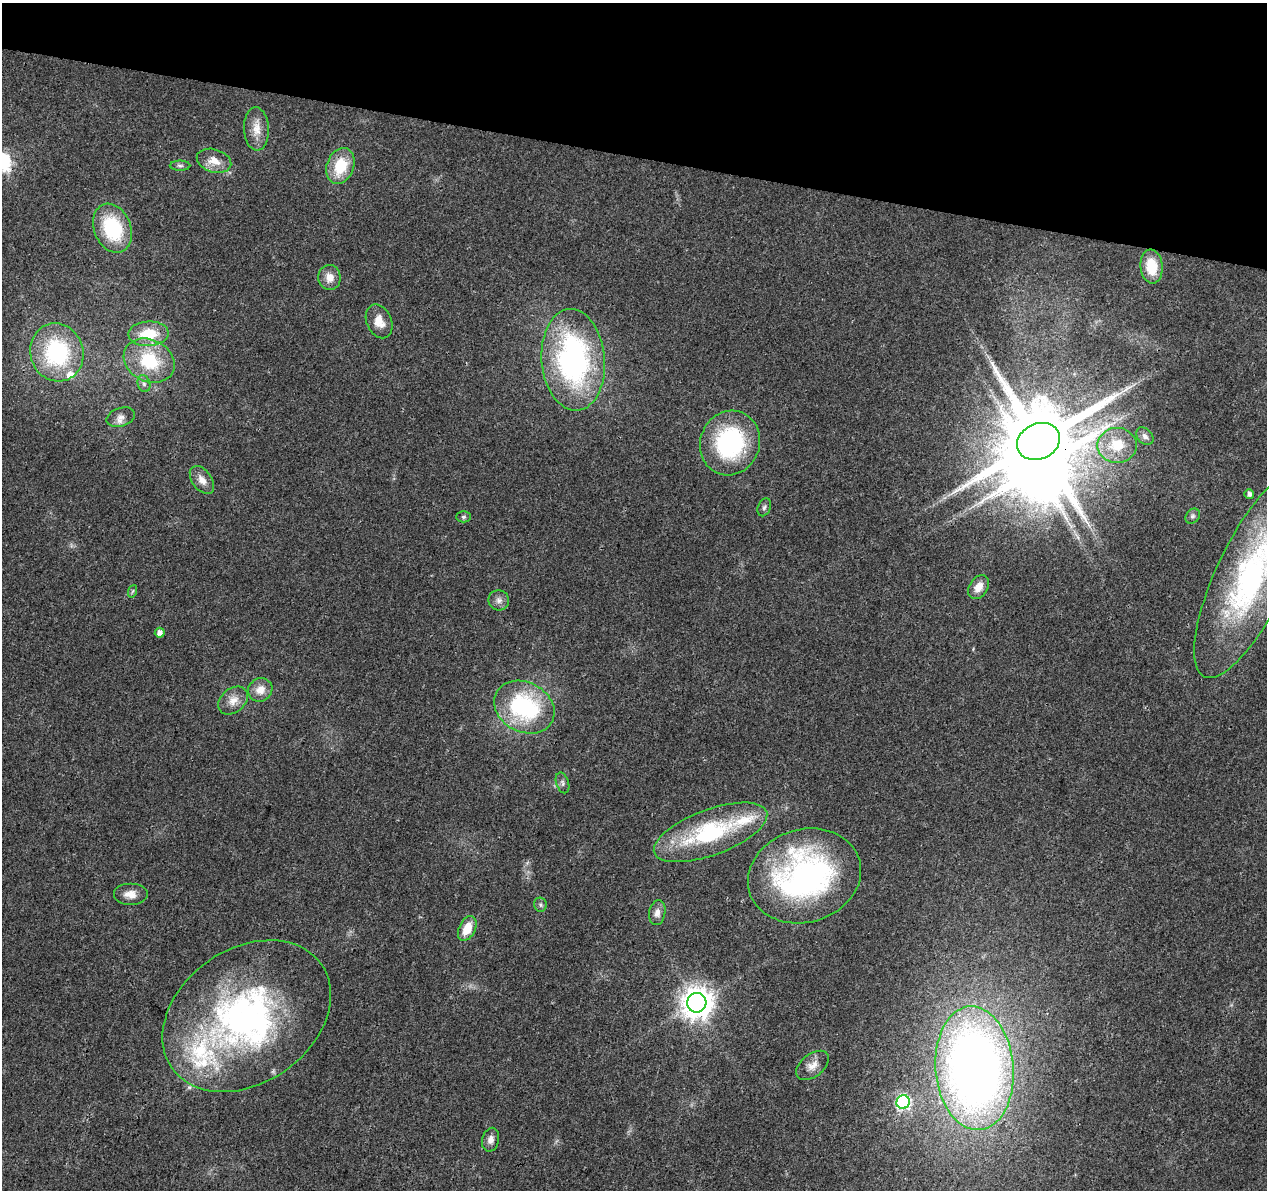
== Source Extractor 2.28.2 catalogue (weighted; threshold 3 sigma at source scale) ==
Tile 2 of 4 x 4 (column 2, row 1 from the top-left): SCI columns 1266-2530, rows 3791-4978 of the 5076 x 5262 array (HDU 1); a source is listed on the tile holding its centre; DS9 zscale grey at full resolution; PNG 1269 x 1192 px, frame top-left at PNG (2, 3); each listed source drawn as its Kron ellipse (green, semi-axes under 4 px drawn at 4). Shown black and unused: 13% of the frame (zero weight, under 3 of 4 exposures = <1% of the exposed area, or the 3 px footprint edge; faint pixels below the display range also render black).
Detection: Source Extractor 2.28.2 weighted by HDU 2 'WHT'; one run over the whole footprint, this tile lists its part. Background 0.0223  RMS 0.003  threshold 0.0135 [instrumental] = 3 sigma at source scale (4.5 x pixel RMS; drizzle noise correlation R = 1.50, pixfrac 1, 0.0396/0.0396 arcsec/px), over >= 5 px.
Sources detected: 50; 2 inside a brighter object's white glare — neither listed nor drawn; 4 inside a brighter listed object's ellipse — not listed separately; the other 44 listed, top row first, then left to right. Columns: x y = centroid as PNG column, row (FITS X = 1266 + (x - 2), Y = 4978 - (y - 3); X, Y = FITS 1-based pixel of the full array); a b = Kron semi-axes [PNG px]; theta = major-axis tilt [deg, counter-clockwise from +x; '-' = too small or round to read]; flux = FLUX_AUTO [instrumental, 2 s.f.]
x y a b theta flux
256 129 21 12 -88 4.2
214 161 18 11 -17 4
180 166 10 5 0 0.78
340 166 18 13 69 11
112 228 25 18 -68 21
1152 266 17 11 -83 8.4
329 277 12 11 - 2.9
379 321 17 12 -65 3.9
148 334 20 12 3 8.6
57 352 29 26 -73 31
573 360 51 31 -85 72
149 361 26 21 -27 16
144 384 8 6 -74 0.93
121 417 15 9 18 1.9
1145 436 10 7 -46 1.2
1038 441 22 18 24 4300
730 443 33 29 66 37
1117 445 20 17 0 9.2
202 480 16 9 -54 2.7
1249 494 5 5 - 1.1
764 507 9 6 68 0.82
1193 516 8 6 49 0.8
463 517 7 5 0 0.62
1253 575 113 36 64 77
978 587 13 9 57 3
133 591 6 4 70 0.45
499 600 10 10 - 1.7
160 633 5 5 - 1.7
260 690 12 11 - 3.5
233 701 16 12 38 3.3
524 707 31 25 -27 36
563 783 11 6 -71 0.93
711 832 60 23 20 35
804 876 57 46 17 80
130 894 17 11 0 3.1
540 905 7 6 - 0.78
657 913 12 8 80 1.8
467 928 13 8 65 5.6
697 1003 10 9 - 470
247 1016 91 67 35 100
812 1065 19 11 38 2.9
974 1068 62 39 -85 270
903 1102 7 6 - 49
491 1140 12 8 75 1.8
Overlapping masked pixels (flux is a lower limit): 1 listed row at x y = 1038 441
Isophote crosses this tile's border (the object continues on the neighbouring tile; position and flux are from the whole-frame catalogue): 1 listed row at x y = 1253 575